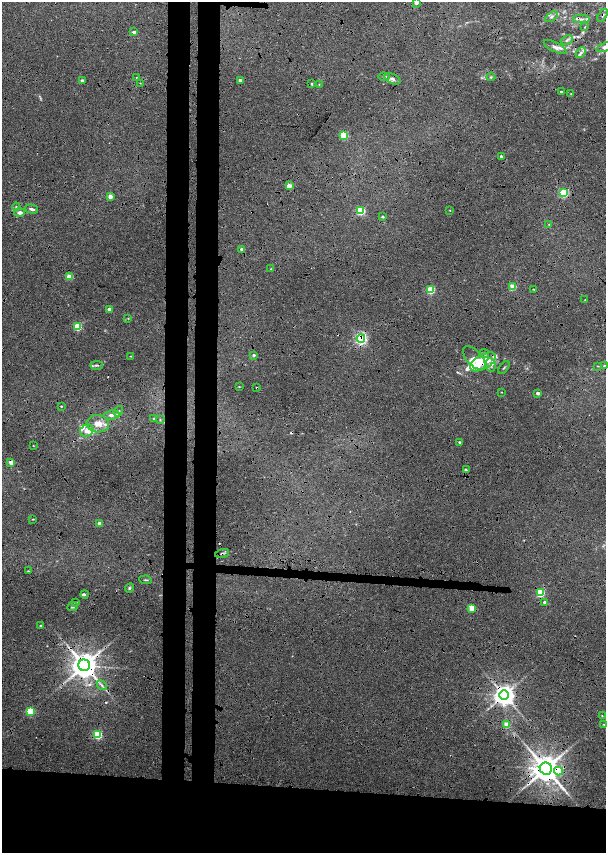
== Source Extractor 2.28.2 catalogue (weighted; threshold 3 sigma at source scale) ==
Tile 15 of 4 x 4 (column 3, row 4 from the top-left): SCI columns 2865-4071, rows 19-1720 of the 5779 x 6834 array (HDU 1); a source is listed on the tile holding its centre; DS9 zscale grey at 2 x 2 block average (1 PNG px = mean of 2 x 2 image px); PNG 608 x 855 px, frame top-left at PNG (2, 2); each listed source drawn as its Kron ellipse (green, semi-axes under 4 px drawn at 4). Shown black and unused: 21% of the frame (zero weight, under 6 of 12 exposures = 9% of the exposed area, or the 3 px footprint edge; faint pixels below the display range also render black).
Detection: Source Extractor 2.28.2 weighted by HDU 2 'WHT'; one run over the whole footprint, this tile lists its part. Background 0.0309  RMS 0.0029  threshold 0.012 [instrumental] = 3 sigma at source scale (4.09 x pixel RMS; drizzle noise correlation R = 1.36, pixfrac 0.8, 0.0396/0.0396 arcsec/px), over >= 5 px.
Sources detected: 116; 1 too faint to see at this stretch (2 x 2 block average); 8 cosmic-ray / hot-pixel residue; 1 long thin detection or spike segment (spike, bleed or trail) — neither listed nor drawn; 14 inside a brighter listed object's ellipse — not listed separately; the other 92 listed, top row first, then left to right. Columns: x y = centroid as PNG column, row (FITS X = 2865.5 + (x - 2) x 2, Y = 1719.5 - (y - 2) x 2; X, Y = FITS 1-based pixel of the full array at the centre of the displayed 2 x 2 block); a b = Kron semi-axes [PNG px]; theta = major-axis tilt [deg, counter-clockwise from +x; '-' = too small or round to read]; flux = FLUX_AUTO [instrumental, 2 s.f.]
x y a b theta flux
416 2 3 2 - 5.6
603 15 7 2 59 0.89
551 17 7 3 32 1.6
581 19 8 3 -2 1.9
585 27 3 2 - 0.36
134 32 2 2 - 2.6
567 40 6 3 25 1.3
555 47 12 5 -26 2.8
605 47 9 4 21 2
581 53 6 4 50 1.7
136 77 2 2 - 0.23
384 77 5 3 - 0.94
491 77 4 3 - 0.85
392 79 8 5 -26 2.6
240 80 2 2 - 1.9
82 81 2 2 - 4.2
140 83 3 2 - 0.27
312 84 4 2 - 0.57
319 84 3 2 - 0.35
561 92 2 2 - 1.3
571 94 3 2 - 0.27
344 135 3 3 - 34
501 156 3 3 - 1.1
289 186 3 2 - 11
564 193 3 3 - 55
110 197 2 2 - 6.3
16 207 4 3 - 0.85
31 209 7 3 -15 1.7
450 210 2 2 - 0.37
361 211 3 3 - 49
19 213 5 3 - 2.5
383 217 3 2 - 1.2
549 224 3 2 - 0.34
242 249 2 2 - 2.3
271 269 3 2 - 0.52
69 276 4 3 - 10
513 287 3 3 - 15
534 289 3 2 - 0.46
431 290 3 3 - 29
585 300 2 2 - 0.27
110 309 2 2 - 4.9
128 318 3 2 - 0.36
77 327 3 3 - 31
361 338 4 4 - 96
484 353 5 3 - 1
254 355 3 2 - 1.4
131 356 3 2 - 0.41
474 358 14 7 -48 4.7
483 362 14 7 29 17
96 365 6 3 0 1.2
491 365 7 5 -83 2.4
604 365 3 2 - 0.42
598 366 3 2 - 0.38
504 367 7 2 53 0.79
239 387 3 2 - 0.3
257 388 4 2 - 0.38
501 392 3 2 - 0.28
538 393 2 2 - 2.6
61 406 2 2 - 0.49
118 411 6 3 56 1.1
111 415 8 4 9 3
154 418 3 3 - 0.76
160 419 3 2 - 0.45
98 424 11 8 -4 8.1
87 431 7 5 29 4.2
459 442 3 3 - 0.79
33 446 3 2 - 0.26
11 462 2 2 - 8.4
466 469 3 2 - 0.89
33 519 3 2 - 0.53
99 523 3 3 - 3.6
222 553 7 3 17 1.4
28 571 4 2 - 0.46
146 580 6 2 -6 0.74
129 588 5 4 - 0.93
540 593 3 3 - 40
85 594 4 3 - 0.69
75 602 4 3 - 0.74
545 602 3 2 - 2.1
72 607 5 3 - 1.1
472 608 3 3 - 19
40 626 2 2 - 0.94
84 665 6 5 - 1100
102 685 6 3 -44 1.3
504 695 5 5 - 570
30 712 3 3 - 37
602 716 2 2 - 0.33
604 724 4 3 - 0.76
507 725 3 3 - 14
97 735 3 3 - 46
546 769 6 6 - 1300
558 771 4 4 - 31
Overlapping masked pixels (flux is a lower limit): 13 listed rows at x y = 603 15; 564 193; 513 287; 361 338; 483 362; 257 388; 111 415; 11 462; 222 553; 84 665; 504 695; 546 769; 558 771
Isophote crosses this tile's border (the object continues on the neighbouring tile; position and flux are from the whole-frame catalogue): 2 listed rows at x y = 416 2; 605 47